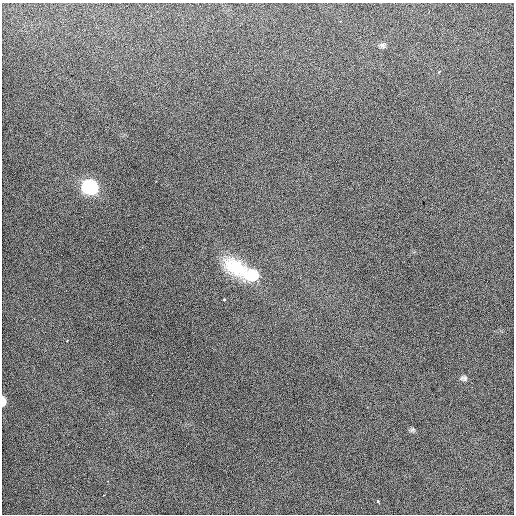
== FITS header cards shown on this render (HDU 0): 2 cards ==
NAXIS1  =                  512 / Axis length
NAXIS2  =                  512 / Axis length

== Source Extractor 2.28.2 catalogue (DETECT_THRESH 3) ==
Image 512 x 512 px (HDU 0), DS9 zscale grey, 1 PNG px = 1 image px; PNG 516 x 516 px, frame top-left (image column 1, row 512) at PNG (2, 3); no overlay
Background 475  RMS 2.5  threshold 7.53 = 3 sigma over >= 5 px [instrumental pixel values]
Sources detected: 11; all 11 listed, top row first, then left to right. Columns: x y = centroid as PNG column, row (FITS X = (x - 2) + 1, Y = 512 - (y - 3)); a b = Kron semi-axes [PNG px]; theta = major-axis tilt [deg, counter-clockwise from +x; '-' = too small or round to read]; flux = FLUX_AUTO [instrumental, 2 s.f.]
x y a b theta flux
383 45 10 8 41 630
90 187 10 9 - 29000
235 267 33 20 -33 7200
252 275 14 11 2 6800
224 299 3 3 - 400
67 341 3 3 - 170
465 378 10 8 33 760
3 401 8 4 89 1900
412 430 9 7 18 510
104 495 3 2 - 94
378 501 3 3 - 670
At the frame edge (FLAGS 8, measured only in part): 1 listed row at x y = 3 401